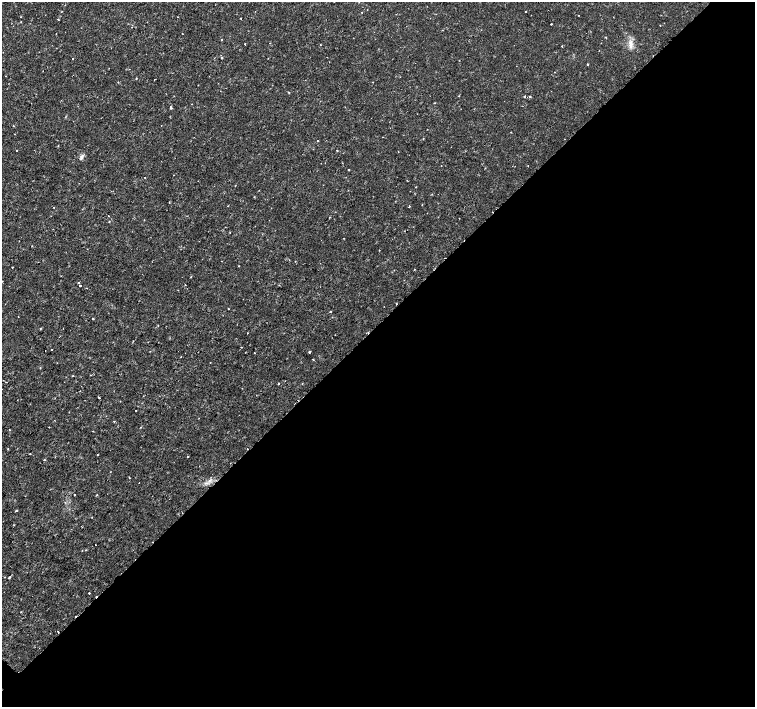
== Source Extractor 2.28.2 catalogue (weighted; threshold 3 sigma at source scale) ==
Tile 12 of 4 x 4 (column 4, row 3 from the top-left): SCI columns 4520-6025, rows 1574-2982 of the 6041 x 6034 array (HDU 1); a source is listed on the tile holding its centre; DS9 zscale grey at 2 x 2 block average (1 PNG px = mean of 2 x 2 image px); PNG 757 x 709 px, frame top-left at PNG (2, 2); no overlay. Shown black and unused: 54% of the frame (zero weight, under 2 of 3 exposures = <1% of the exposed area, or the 3 px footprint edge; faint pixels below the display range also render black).
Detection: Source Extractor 2.28.2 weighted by HDU 2 'WHT'; one run over the whole footprint, this tile lists its part. Background 0.00334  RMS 0.0011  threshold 0.00482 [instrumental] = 3 sigma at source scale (4.5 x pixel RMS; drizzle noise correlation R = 1.50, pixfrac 1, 0.0396/0.0396 arcsec/px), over >= 5 px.
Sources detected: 88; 6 cosmic-ray / hot-pixel residue — not listed; the other 82 listed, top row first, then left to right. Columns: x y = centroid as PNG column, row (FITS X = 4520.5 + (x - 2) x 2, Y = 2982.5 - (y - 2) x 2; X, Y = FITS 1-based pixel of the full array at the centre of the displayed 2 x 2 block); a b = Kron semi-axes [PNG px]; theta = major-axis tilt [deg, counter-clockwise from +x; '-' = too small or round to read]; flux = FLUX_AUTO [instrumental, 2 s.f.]
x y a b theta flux
526 11 2 2 - 0.21
362 12 2 2 - 0.18
240 18 2 2 - 0.13
58 19 2 2 - 0.25
147 22 2 2 - 0.092
551 24 2 2 - 0.31
660 25 2 2 - 0.16
606 37 2 2 - 0.22
221 39 2 2 - 0.53
245 44 2 2 - 0.21
631 44 12 4 -88 1.4
562 46 2 2 - 0.2
222 58 2 2 - 0.42
72 59 2 2 - 0.14
587 64 2 2 - 0.23
129 69 2 2 - 0.096
555 72 2 2 - 0.13
136 79 2 2 - 0.18
289 93 2 2 - 0.22
459 96 2 2 - 0.12
524 96 2 2 - 0.52
530 96 2 2 - 0.29
192 104 2 2 - 0.095
171 107 5 2 - 0.28
161 125 2 2 - 0.099
511 132 2 2 - 0.13
15 134 2 2 - 0.091
317 141 2 2 - 0.15
58 145 2 2 - 0.12
17 150 2 2 - 0.51
337 151 2 2 - 0.17
81 158 6 3 66 0.52
349 170 2 2 - 0.21
174 175 2 2 - 0.098
145 178 2 2 - 0.11
416 187 2 2 - 0.11
254 197 2 2 - 0.11
169 203 2 2 - 0.14
409 207 2 2 - 0.36
54 208 2 2 - 0.12
108 216 2 2 - 0.35
330 217 2 2 - 0.16
109 221 2 2 - 0.24
230 232 2 2 - 0.11
344 238 2 2 - 0.13
32 246 2 2 - 0.12
12 267 2 2 - 0.17
404 280 2 2 - 0.28
78 283 2 2 - 0.37
80 285 2 2 - 0.57
185 285 2 2 - 0.11
87 288 2 2 - 0.13
330 312 2 2 - 0.61
18 317 2 2 - 0.092
93 319 3 2 - 0.17
247 333 2 2 - 0.13
52 349 2 2 - 0.19
45 351 2 2 - 0.1
309 352 2 2 - 0.53
254 353 2 2 - 0.1
313 359 2 2 - 0.18
73 376 2 2 - 0.17
279 383 2 2 - 0.16
302 384 2 2 - 0.14
99 398 2 2 - 0.25
136 410 2 2 - 0.26
114 422 2 2 - 0.29
141 427 3 2 - 0.13
8 449 2 2 - 0.18
30 454 2 2 - 0.14
97 455 2 2 - 0.15
188 456 2 2 - 0.21
44 460 2 2 - 0.17
129 477 2 2 - 0.15
209 481 4 2 - 0.32
139 483 2 2 - 0.088
75 495 2 2 - 1.4
97 495 2 2 - 0.22
16 511 2 2 - 1
95 545 2 2 - 0.15
9 577 2 2 - 0.42
89 593 2 2 - 0.41
Diffuse or blended objects may show on this block-average render without a row.